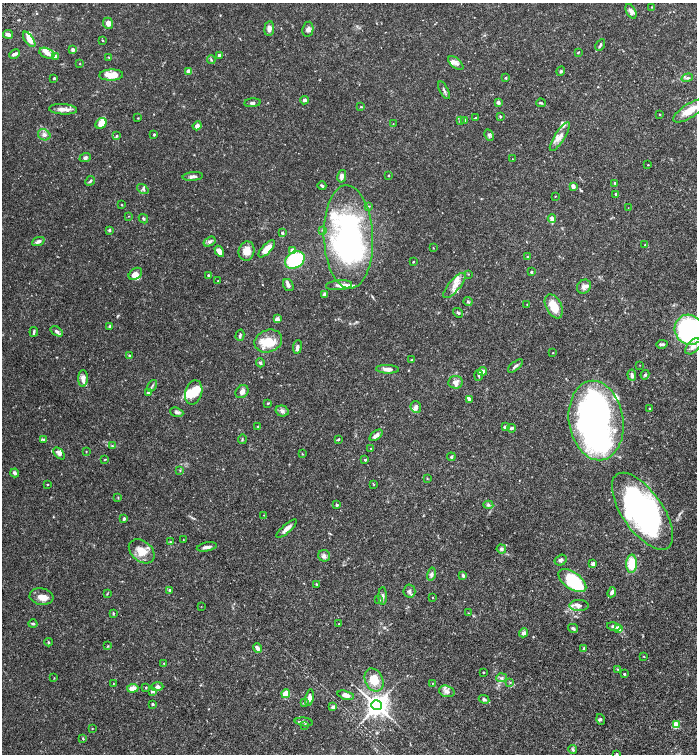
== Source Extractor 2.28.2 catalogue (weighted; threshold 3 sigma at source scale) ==
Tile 6 of 4 x 4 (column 2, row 2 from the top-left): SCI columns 1556-2944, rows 3013-4515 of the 6030 x 6025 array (HDU 1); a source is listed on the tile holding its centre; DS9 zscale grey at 2 x 2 block average (1 PNG px = mean of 2 x 2 image px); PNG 699 x 756 px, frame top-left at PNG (2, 3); each listed source drawn as its Kron ellipse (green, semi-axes under 4 px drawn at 4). Shown black and unused: <1% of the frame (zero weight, under 6 of 12 exposures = <1% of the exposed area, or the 3 px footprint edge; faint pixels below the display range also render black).
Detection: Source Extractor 2.28.2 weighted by HDU 2 'WHT'; one run over the whole footprint, this tile lists its part. Background 0.0776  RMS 0.003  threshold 0.0123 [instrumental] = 3 sigma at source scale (4.09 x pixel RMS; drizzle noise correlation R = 1.36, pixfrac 0.8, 0.05/0.05 arcsec/px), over >= 5 px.
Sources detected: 262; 7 inside a brighter object's white glare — neither listed nor drawn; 1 coinciding with a brighter row at this scale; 31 inside a brighter listed object's ellipse — not listed separately; the other 223 listed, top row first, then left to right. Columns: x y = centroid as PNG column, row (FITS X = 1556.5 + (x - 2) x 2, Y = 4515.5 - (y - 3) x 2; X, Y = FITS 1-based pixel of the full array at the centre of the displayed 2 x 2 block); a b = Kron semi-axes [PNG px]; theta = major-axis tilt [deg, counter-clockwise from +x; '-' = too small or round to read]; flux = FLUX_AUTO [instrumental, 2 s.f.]
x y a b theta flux
652 7 3 2 - 0.31
631 11 8 4 -63 2.5
108 23 6 5 - 3.3
269 28 7 4 85 3
308 29 8 5 80 2.5
8 34 5 3 - 2.5
29 39 9 4 -56 5.8
102 40 2 2 - 0.46
600 45 6 2 61 1.1
73 49 4 3 - 1.7
578 52 3 2 - 0.55
47 53 8 5 -25 3.7
14 54 6 3 25 2.3
219 55 3 3 - 1.2
56 56 4 3 - 1.6
109 57 3 2 - 0.43
211 60 4 3 - 0.69
80 63 3 2 - 0.27
456 63 9 5 -37 2.8
189 71 2 2 - 12
561 71 5 3 - 0.77
111 75 12 5 2 8.5
54 78 2 2 - 0.87
505 78 3 3 - 0.48
687 78 6 3 18 0.93
444 90 10 3 -62 1.5
304 100 4 3 - 1.5
498 102 3 3 - 1.6
252 103 8 3 5 1.2
541 103 5 2 - 0.73
361 107 3 2 - 0.45
63 109 14 5 -3 3.5
690 111 19 7 32 8.6
659 114 3 2 - 0.31
500 116 3 3 - 0.59
138 118 2 2 - 0.33
475 118 4 2 - 0.84
465 120 2 2 - 2.1
460 121 4 3 - 0.7
101 123 6 5 - 5.9
393 124 3 2 - 0.27
197 126 4 4 - 2.6
154 134 3 2 - 0.58
44 135 6 5 - 2.3
117 135 4 3 - 0.65
489 135 6 2 -63 0.87
560 137 16 5 58 4.2
85 158 6 4 21 1.6
512 159 2 2 - 0.17
648 165 2 2 - 0.32
389 175 2 2 - 0.94
193 176 10 3 5 2.2
342 176 6 4 78 2.4
90 181 5 3 - 0.93
615 183 3 2 - 0.47
322 186 4 2 - 1.1
573 186 4 3 - 2.6
143 189 6 4 -37 1.1
616 194 4 2 - 0.82
555 196 2 2 - 0.29
122 205 2 2 - 0.38
368 206 3 2 - 0.39
628 208 2 2 - 0.17
128 216 2 2 - 0.22
143 219 5 3 - 0.84
552 219 4 3 - 3.1
109 230 4 3 - 1
323 230 3 2 - 0.38
282 233 4 3 - 0.91
348 237 52 24 -87 140
38 241 6 3 22 2.2
210 242 6 4 31 1.7
645 245 3 2 - 0.3
433 248 2 2 - 0.27
267 249 11 4 45 7.4
293 250 4 3 - 2.7
219 251 6 4 -60 4.3
247 251 9 8 - 6.9
528 256 4 2 - 0.59
295 260 10 8 32 47
413 262 2 2 - 0.34
531 272 3 2 - 0.63
135 274 7 5 37 4.2
468 274 3 2 - 0.3
208 275 3 2 - 0.82
218 281 2 2 - 0.32
288 285 6 5 - 1.6
339 285 13 5 4 2.8
454 285 15 6 50 4.9
584 287 7 6 - 2.4
324 294 4 3 - 1.1
468 302 4 3 - 0.68
527 304 2 2 - 0.22
554 306 13 7 -64 11
458 313 5 3 - 0.96
277 319 4 4 - 2.8
110 326 4 3 - 0.96
689 330 15 14 - 140
57 331 7 4 -33 1.8
34 332 5 2 - 0.99
240 335 6 2 75 0.91
268 341 14 11 21 12
662 344 6 3 9 1.3
693 346 9 5 46 4.1
297 347 7 4 82 1.7
553 353 2 2 - 0.27
129 356 3 3 - 0.67
412 360 3 2 - 0.52
260 363 4 3 - 1
640 365 2 2 - 0.2
515 366 9 3 40 1.6
387 369 11 4 -2 3.4
482 371 4 3 - 3.5
479 375 5 3 - 0.95
632 375 5 3 - 1.6
645 375 5 4 - 0.94
83 378 8 5 87 3.3
456 382 7 6 - 3.1
152 386 6 2 55 0.88
194 392 12 8 74 10
242 392 7 5 43 2.8
148 393 3 3 - 1.1
469 399 3 3 - 1.3
268 403 3 2 - 0.61
416 407 6 5 - 2.7
650 408 3 2 - 0.57
282 411 6 5 - 1.8
177 412 7 4 -19 1.5
596 420 40 27 -81 210
258 426 3 2 - 0.41
505 427 4 3 - 1.5
511 428 4 3 - 1.5
376 435 7 3 38 3.9
44 439 3 3 - 0.74
242 439 5 2 - 0.55
338 439 4 2 - 0.57
112 446 3 2 - 0.53
371 449 2 2 - 0.31
86 452 3 2 - 0.27
59 453 7 4 -48 2.8
302 454 3 2 - 0.34
451 457 4 3 - 0.97
105 459 3 2 - 0.39
365 460 2 2 - 0.76
180 470 3 3 - 0.45
15 473 4 3 - 1.4
427 478 3 2 - 0.4
48 484 3 2 - 0.32
374 485 3 2 - 0.33
118 498 4 2 - 0.38
337 505 3 2 - 1.1
488 505 5 4 - 1.1
642 511 45 20 -55 200
264 515 2 2 - 0.25
124 519 3 2 - 1
287 529 13 3 42 4
183 540 2 2 - 0.3
170 542 3 3 - 0.6
207 547 10 3 11 2.4
501 549 5 4 - 1.4
142 551 14 10 -39 8.4
324 556 6 5 - 1.8
561 560 6 5 - 1.4
593 564 3 3 - 2.3
632 564 9 5 87 17
431 574 7 4 75 1.6
463 575 3 3 - 1.4
572 581 16 8 -36 37
316 584 3 2 - 0.48
170 590 4 3 - 1
409 591 6 6 - 1.7
612 592 5 3 - 2
107 594 4 2 - 0.45
383 596 9 3 90 1.6
41 597 12 8 -8 5.2
432 598 3 2 - 0.25
379 600 3 2 - 0.48
201 606 2 2 - 0.2
579 606 9 5 0 2.7
113 613 4 2 - 0.56
468 613 3 2 - 0.37
33 624 4 3 - 1
339 624 3 2 - 0.4
614 626 7 3 -11 1.6
573 628 5 3 - 1.2
619 628 3 3 - 5.8
524 633 5 4 - 1.9
48 642 4 3 - 0.54
108 646 3 3 - 0.47
257 648 5 3 - 2.6
584 648 4 3 - 0.66
644 656 2 2 - 0.29
164 663 3 2 - 0.44
618 669 3 2 - 0.36
483 672 2 2 - 0.44
624 674 2 2 - 0.76
54 678 2 2 - 0.34
502 678 5 4 - 1.6
374 680 12 9 -63 12
510 682 3 2 - 0.38
113 683 3 2 - 0.23
433 683 3 2 - 0.4
146 687 3 2 - 0.49
157 687 6 4 2 1.6
133 688 6 4 4 4.8
152 691 4 3 - 1
447 691 8 5 -16 2.8
286 694 4 3 - 12
346 695 8 4 -15 3.4
309 698 8 3 80 3.3
484 699 5 3 - 1.2
304 702 3 3 - 0.78
153 704 3 2 - 0.95
377 705 5 5 - 610
333 707 4 3 - 1.5
601 719 5 2 - 0.59
304 722 9 2 -7 1.2
305 725 3 3 - 0.62
676 725 3 3 - 24
92 728 3 2 - 0.25
83 738 3 2 - 0.4
573 750 4 4 - 0.89
616 754 3 2 - 0.62
Isophote crosses this tile's border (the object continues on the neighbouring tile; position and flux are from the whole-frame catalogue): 3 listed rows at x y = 690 111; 689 330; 616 754
Diffuse or blended objects may show on this block-average render without a row.